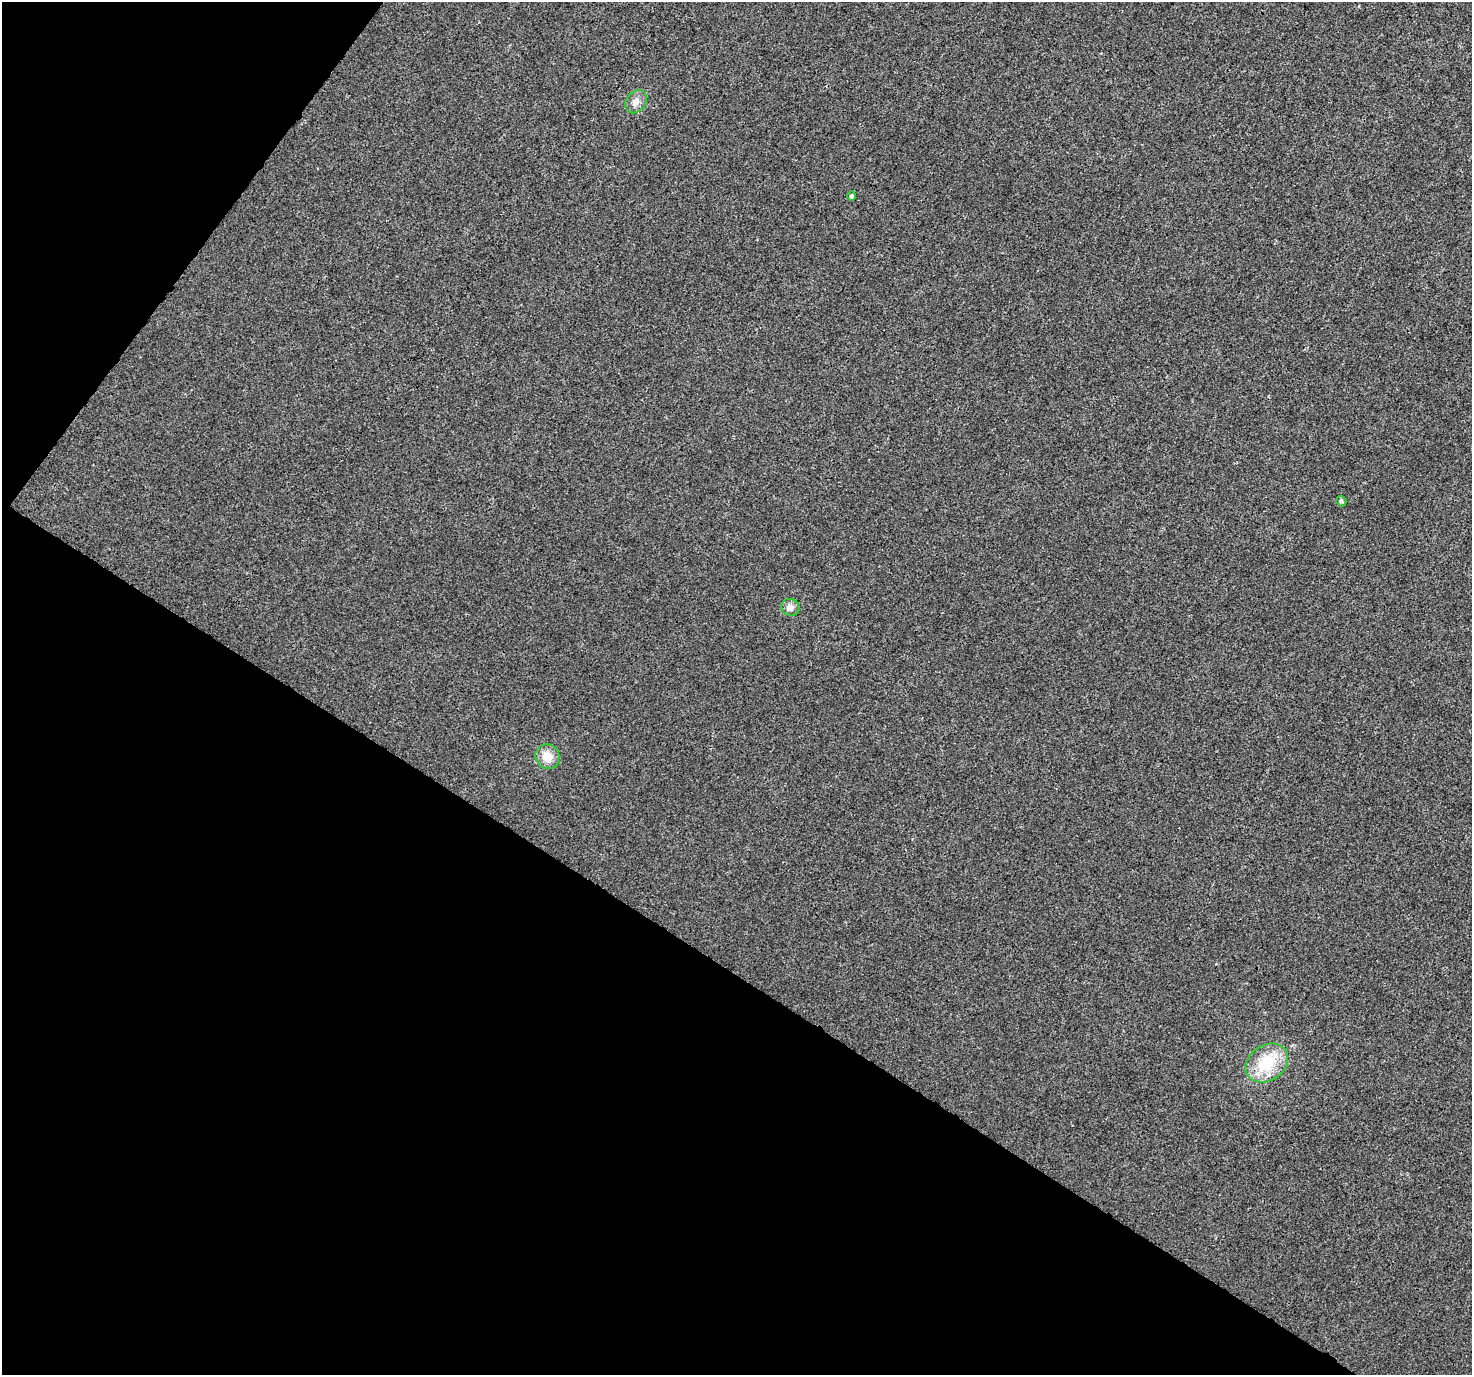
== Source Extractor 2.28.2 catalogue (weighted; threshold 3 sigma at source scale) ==
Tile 9 of 4 x 4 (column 1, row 3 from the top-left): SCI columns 36-1505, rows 1608-2980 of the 5958 x 6028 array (HDU 1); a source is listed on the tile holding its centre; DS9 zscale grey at full resolution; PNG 1474 x 1377 px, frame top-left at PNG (2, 2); each listed source drawn as its Kron ellipse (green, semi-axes under 4 px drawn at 4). Shown black and unused: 34% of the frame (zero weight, under 3 of 4 exposures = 5% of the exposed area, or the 3 px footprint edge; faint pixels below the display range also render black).
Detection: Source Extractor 2.28.2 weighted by HDU 2 'WHT'; one run over the whole footprint, this tile lists its part. Background 0.00295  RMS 0.0026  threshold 0.0118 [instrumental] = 3 sigma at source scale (4.5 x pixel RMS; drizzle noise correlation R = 1.50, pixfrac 1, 0.0396/0.0396 arcsec/px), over >= 5 px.
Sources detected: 6; all 6 listed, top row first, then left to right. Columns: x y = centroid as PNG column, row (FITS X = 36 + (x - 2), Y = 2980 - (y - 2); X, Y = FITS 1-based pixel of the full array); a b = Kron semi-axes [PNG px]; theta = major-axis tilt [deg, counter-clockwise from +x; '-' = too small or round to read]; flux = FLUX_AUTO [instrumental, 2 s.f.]
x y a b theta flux
636 102 13 9 54 1.9
851 196 4 4 - 0.5
1341 501 5 5 - 0.56
790 607 9 8 - 1.7
547 757 12 11 - 3.7
1267 1063 23 17 34 10